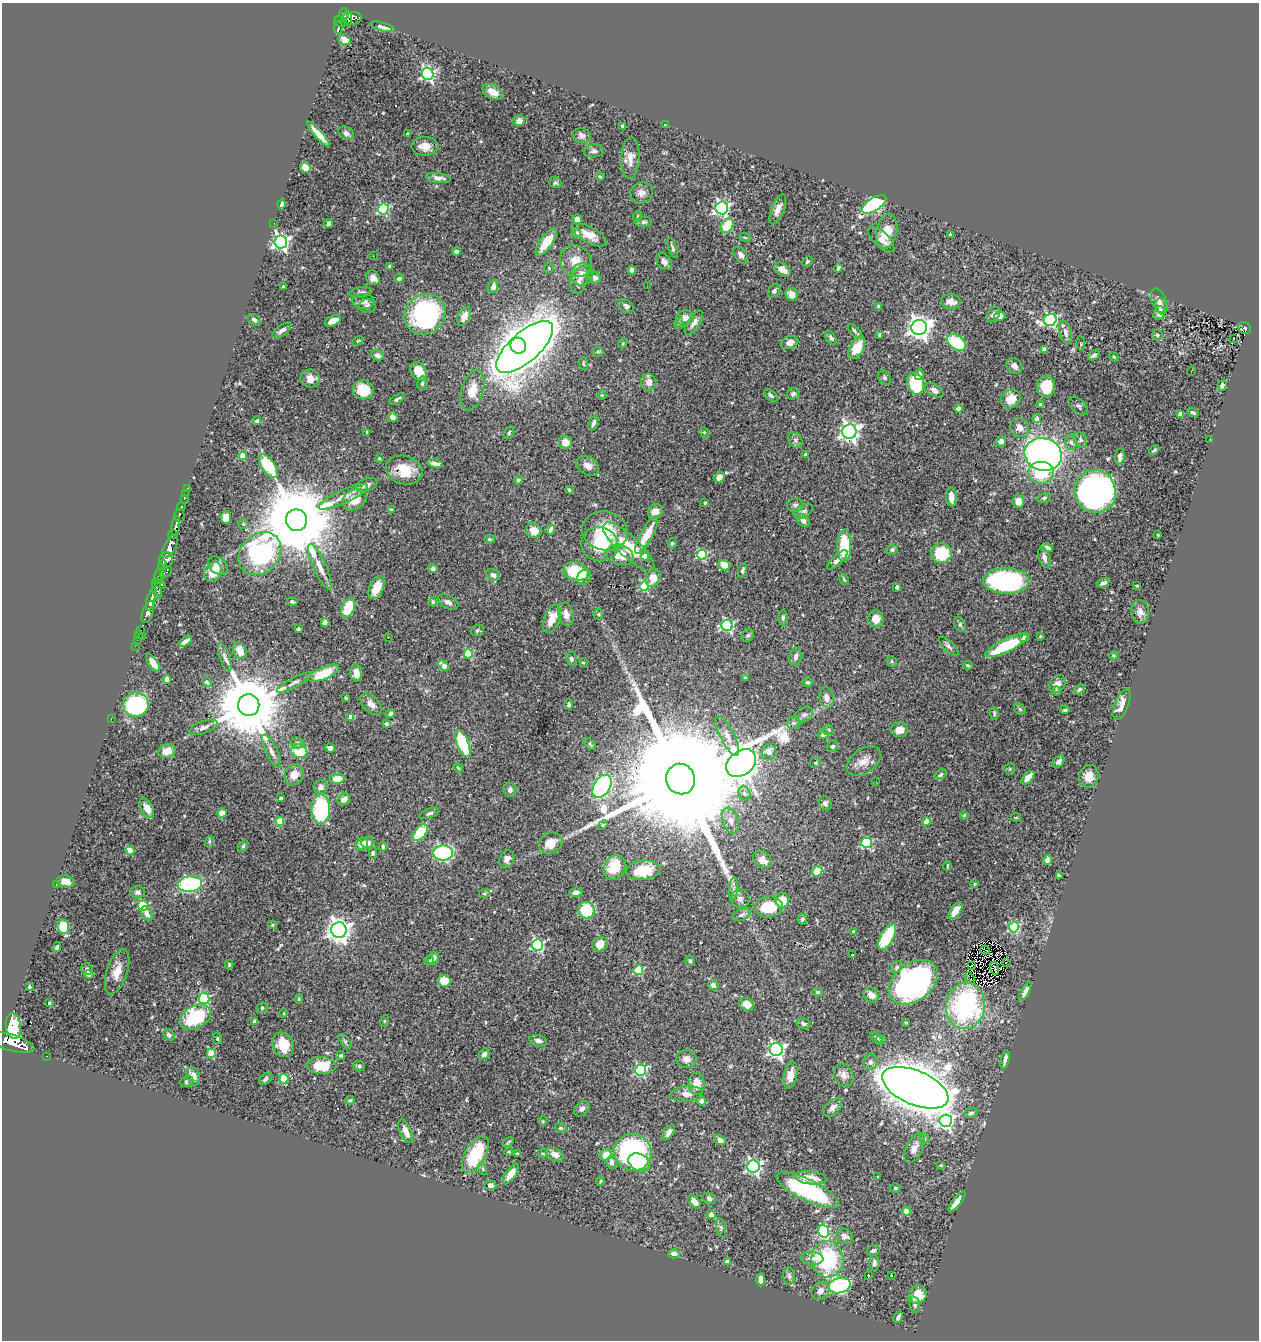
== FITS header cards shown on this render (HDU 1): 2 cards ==
NAXIS1  =                 1257
NAXIS2  =                 1338

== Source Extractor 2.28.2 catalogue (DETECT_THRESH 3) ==
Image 1257 x 1338 px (HDU 1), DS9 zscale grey, 1 PNG px = 1 image px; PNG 1261 x 1342 px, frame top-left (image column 1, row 1338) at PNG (2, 3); each listed source drawn as its Kron ellipse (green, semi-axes under 4 px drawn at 4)
Background 0.447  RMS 0.024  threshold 0.0732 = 3 sigma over >= 5 px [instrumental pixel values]
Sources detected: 546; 3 with non-positive FLUX_AUTO (blend fragments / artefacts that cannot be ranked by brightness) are neither listed nor drawn; of the other 543, the 500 brightest by FLUX_AUTO listed and drawn (43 fainter detections omitted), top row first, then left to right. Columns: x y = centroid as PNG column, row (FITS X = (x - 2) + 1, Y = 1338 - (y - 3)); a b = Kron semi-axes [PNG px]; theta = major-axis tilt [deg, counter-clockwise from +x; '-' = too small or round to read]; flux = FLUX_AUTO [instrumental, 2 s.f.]
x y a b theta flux
344 14 5 5 - 220
352 18 10 6 6 220
348 19 8 4 -81 170
340 22 6 5 - 81
338 27 7 3 85 140
383 27 12 4 -15 8.3
344 40 6 5 - 8.8
428 74 6 6 - 340
493 92 11 6 -29 17
519 121 6 5 - 13
665 125 3 3 - 1.8
623 126 4 3 - 3
346 133 8 6 -32 5.5
319 134 17 4 -48 15
407 134 3 3 - 1.6
582 136 9 7 -17 6
425 146 13 9 -1 17
594 151 10 6 4 5.4
630 158 20 9 87 15
305 168 5 5 - 19
600 177 5 4 - 2
438 178 12 5 -7 8.3
555 182 6 5 - 3.1
641 193 12 10 21 9.2
281 204 5 4 - 9.2
874 204 14 6 33 280
722 208 6 6 - 370
383 209 5 5 - 170
778 209 16 6 68 12
638 216 6 3 69 1.8
577 219 5 4 - 10
644 222 8 5 1 3.3
274 223 3 2 - 1.7
328 224 4 3 - 4.8
727 226 8 5 53 38
887 231 17 10 79 29
576 233 5 5 - 8.6
589 235 20 8 -28 20
950 235 3 3 - 3.3
745 237 6 3 -19 1.6
881 239 17 7 -43 11
281 242 6 6 - 520
546 242 16 6 54 34
673 248 10 4 -72 3.8
456 251 4 3 - 4.7
741 255 9 6 -55 6.6
373 256 3 2 - 1.5
576 261 17 15 -47 29
664 261 9 7 -51 8.8
807 261 5 4 - 3.5
389 266 3 3 - 2.6
549 268 5 4 - 2.2
838 268 5 3 - 2.5
632 270 4 4 - 8.5
782 270 9 6 -32 15
582 274 11 10 - 14
373 278 7 6 - 11
399 278 5 4 - 3.6
595 278 6 5 - 8.9
579 280 14 8 72 12
493 286 6 5 - 9.8
647 286 2 2 - 2.1
283 287 3 3 - 6.5
774 291 8 5 56 4.6
361 292 11 5 9 6.4
792 294 6 6 - 16
363 301 11 7 -4 10
1159 301 13 7 -69 8.6
951 302 9 7 -4 9.1
367 306 8 7 - 5.1
626 306 8 6 -39 5
878 306 4 3 - 2.6
1161 306 8 6 -75 6
1159 313 7 5 69 10
425 314 21 19 43 240
993 315 8 5 56 4.8
464 316 10 6 65 15
1000 316 6 4 17 7.5
685 318 9 7 9 11
254 320 7 5 -36 4.9
1050 320 6 6 - 290
333 321 8 5 23 18
679 323 5 4 - 2.7
694 323 14 6 57 9
919 327 8 7 - 1200
1244 328 7 5 -30 59
282 330 11 5 37 7.3
855 331 9 3 -45 3.3
1065 332 11 6 -76 8.4
880 335 4 3 - 6.3
1157 335 5 5 - 2.9
831 338 7 4 -55 4.2
1233 339 3 2 - 3.7
358 341 6 4 31 2
790 342 9 6 17 10
956 342 10 7 -34 76
623 343 5 3 - 1.6
1081 343 7 3 -81 1.7
518 346 8 7 - 1800
525 347 35 15 41 4600
857 348 12 6 59 39
1044 350 4 4 - 13
598 352 5 5 - 2.3
377 355 7 5 -19 6.8
1094 355 6 4 36 3.5
1114 357 5 3 - 1.8
583 363 7 2 -85 1.9
1014 366 8 7 - 8.5
419 371 10 7 -59 26
1191 371 5 2 - 4
919 375 5 4 - 6.3
885 378 7 5 -48 3.3
310 379 9 9 - 14
649 382 8 7 - 12
422 383 7 5 81 3.7
915 384 11 8 -73 100
1222 385 5 4 - 9.7
1046 386 11 9 85 34
363 390 10 9 - 36
472 390 21 11 73 26
934 390 10 6 -29 7.1
793 394 6 5 - 3.7
602 395 5 4 - 1.6
771 395 8 4 -43 3.6
397 399 9 4 30 5.4
1011 399 10 9 - 23
1041 405 4 4 - 10
1078 406 11 7 -44 5.4
958 408 4 4 - 5.1
1193 412 6 4 -28 2.4
1181 414 4 4 - 27
393 417 5 4 - 8.2
1037 418 4 4 - 12
257 421 4 4 - 3.4
593 423 8 4 71 4.5
1019 428 10 8 -54 11
367 432 3 3 - 1.8
509 432 7 4 63 2.7
704 432 6 4 -44 2
849 432 7 7 - 790
795 440 8 6 -49 5.7
1081 440 8 6 -59 4.5
1210 440 2 2 - 3.1
1001 441 5 5 - 7
565 442 7 6 - 16
1071 442 7 5 -85 5.2
1154 450 5 3 - 2.9
805 454 3 3 - 2.6
1043 454 19 16 -16 710
243 456 4 4 - 30
1120 457 8 4 84 9.8
380 458 4 3 - 1.8
435 464 8 4 -12 7.7
268 466 14 6 -55 77
588 466 12 8 -34 11
404 470 18 14 -15 43
1041 472 13 11 0 67
719 477 6 5 - 11
518 480 4 4 - 4.5
367 485 11 6 21 8.1
187 488 3 2 - 9
569 490 3 3 - 2.4
1095 491 21 20 - 550
185 494 3 3 - 4.9
343 497 27 6 24 17
951 497 10 5 -86 14
184 498 4 3 - 27
1044 498 7 5 11 3.2
354 500 13 10 29 26
1018 501 6 6 - 14
705 503 4 3 - 1.5
795 505 8 6 5 4.5
181 507 4 3 - 92
391 509 3 3 - 1.6
803 511 10 6 26 5.2
655 512 8 7 - 16
179 515 6 5 - 150
226 517 6 5 - 15
297 520 11 10 - 29000
803 521 7 5 -44 7.1
243 524 5 4 - 2.1
176 526 10 4 82 720
551 530 5 4 - 8.9
534 531 8 7 - 22
605 531 23 19 -14 68
173 535 5 3 - 290
647 535 21 6 61 43
1158 535 3 2 - 1.7
489 539 5 4 - 2.2
672 543 5 4 - 2.6
600 544 18 17 - 64
170 546 13 5 62 1600
844 546 16 7 89 66
629 547 33 10 -43 60
1047 548 6 4 -14 7.5
892 550 6 5 - 3.4
941 553 10 10 - 64
260 554 23 19 46 260
620 555 14 10 -16 30
702 555 5 5 - 140
645 556 4 4 - 13
1044 558 11 6 -72 8.3
166 560 7 7 - 610
837 560 13 5 43 8.4
218 565 11 8 -40 13
724 565 6 5 - 22
162 566 5 3 - 230
320 567 24 6 -66 15
433 569 5 4 - 3.5
576 571 12 9 -16 77
742 571 7 4 74 3.7
166 572 7 4 47 120
213 572 10 8 58 28
493 575 7 5 -27 6.5
159 576 8 4 81 280
584 577 8 6 57 7
653 578 9 7 64 21
844 579 6 4 -62 2.1
1006 581 23 13 -1 340
1103 583 6 3 24 4.7
160 584 7 3 -34 230
644 586 5 4 - 110
1137 586 3 2 - 1.6
377 587 12 6 65 23
897 587 4 4 - 4.3
157 589 10 4 -79 250
151 599 12 4 74 860
292 602 5 3 - 2.8
433 602 5 4 - 1.9
448 602 11 6 -26 7.2
348 608 10 6 68 54
148 612 11 5 70 840
1140 612 12 9 -85 10
566 614 12 7 -78 10
598 614 5 5 - 1.9
783 618 7 5 89 3.4
552 619 15 7 68 29
876 619 8 7 - 19
325 622 4 4 - 9.8
960 624 8 5 -64 3.2
727 625 5 5 - 210
298 629 3 3 - 3.1
141 630 2 2 - 6
477 630 7 5 21 2.9
139 634 2 2 - 8.4
748 635 7 5 54 3.5
142 636 3 2 - 15
1040 636 3 3 - 2.2
388 637 3 2 - 1.8
1024 637 5 4 - 5.9
137 640 2 2 - 5.8
185 641 7 3 35 7.1
1007 645 23 6 26 88
135 646 2 2 - 5.1
949 646 13 5 -45 4.7
240 651 8 6 -61 18
468 654 4 4 - 77
1114 655 5 3 - 1.6
225 657 15 5 -71 6.4
795 657 9 6 81 7
571 659 7 5 -77 4.6
892 661 6 5 - 2.6
583 662 3 3 - 1.8
153 663 10 4 -54 14
968 665 5 3 - 2.3
444 666 6 4 -47 23
324 673 16 6 24 58
356 673 8 6 -87 14
745 678 4 3 - 2.5
167 679 4 4 - 26
207 682 5 4 - 3.5
294 682 20 4 28 7.6
808 682 5 4 - 2.9
1057 684 10 7 52 9.6
1079 689 6 4 34 3
1056 691 4 4 - 2.3
826 697 10 7 -78 12
346 698 4 3 - 1.8
371 704 13 8 -47 9.5
136 705 13 12 - 190
249 705 11 10 - 18000
569 705 5 4 - 2.7
1122 705 16 7 69 17
1020 709 6 5 - 2.4
1065 710 4 3 - 2.6
390 713 5 3 - 4.7
994 713 6 4 -87 2.8
804 715 9 7 27 5.9
111 718 2 2 - 6.6
350 718 4 4 - 23
793 723 7 5 -1 4.1
386 724 4 4 - 2.8
203 727 15 6 20 8
828 730 5 5 - 5.3
899 730 9 7 7 14
823 735 5 4 - 5.4
727 736 22 7 -63 15
297 743 7 5 -5 3.8
463 743 14 5 -69 130
590 744 7 3 -45 2.3
832 746 6 5 - 3.3
330 748 5 4 - 5.9
167 751 9 7 16 18
271 751 18 5 -64 8.5
299 751 8 7 - 42
769 752 7 7 - 14
864 761 19 12 36 18
1059 762 7 5 50 5.9
741 763 16 12 38 4700
816 763 5 5 - 2.5
458 768 5 4 - 1.7
1010 769 6 5 - 2.4
294 775 10 9 - 17
940 775 6 4 39 3.1
1089 776 11 9 74 20
1028 778 8 4 48 20
337 779 7 5 0 22
681 779 15 14 - 130000
876 781 2 2 - 3.1
602 786 12 8 57 240
321 787 7 7 - 5.6
510 790 7 6 - 6
744 793 7 6 - 5.6
280 798 3 3 - 4.8
344 799 7 5 44 11
825 803 7 6 - 4.7
147 808 10 6 -60 15
321 809 15 9 89 150
222 813 5 4 - 13
429 813 10 4 21 3.7
964 815 4 3 - 1.6
1016 817 5 2 - 1.5
280 821 4 4 - 42
730 821 13 8 -73 12
926 821 4 4 - 29
603 825 5 4 - 1.6
420 833 10 5 48 53
209 842 6 3 72 2.2
367 843 6 5 - 12
551 843 12 10 30 21
867 843 5 5 - 120
362 844 7 5 51 13
243 846 6 4 62 2.6
383 847 4 3 - 2.4
130 851 4 4 - 39
373 853 6 4 88 2.9
443 853 10 7 1 240
507 859 9 7 63 9.3
763 860 10 7 -36 14
1048 860 4 4 - 19
947 866 4 2 - 1.6
615 867 13 10 66 51
643 870 17 9 6 51
817 871 5 5 - 30
1059 876 4 3 - 3.2
66 881 9 6 -11 15
190 884 12 8 5 170
974 884 3 3 - 1.7
56 885 3 2 - 1.7
733 889 12 4 85 5.4
137 892 7 6 - 5.4
576 892 6 4 8 7.3
484 893 5 4 - 2.1
740 899 9 9 - 7.3
782 900 7 7 - 31
143 906 5 5 - 95
769 907 14 10 5 53
586 910 8 8 - 77
956 911 10 5 53 17
147 914 7 5 -59 9.8
742 915 9 5 25 4.9
802 919 5 5 - 3.2
272 925 4 4 - 2
63 927 7 6 - 59
1014 927 5 5 - 140
339 930 8 7 - 1300
853 932 4 4 - 4.6
887 937 14 6 61 76
600 944 8 6 36 26
537 945 5 5 - 200
57 947 5 3 - 2.9
985 950 5 2 - 2.3
852 955 3 2 - 1.7
433 958 7 5 49 6.5
429 960 5 4 - 3.5
690 961 5 5 - 3.6
1006 962 2 2 - 1.5
229 965 5 3 - 2.5
972 965 3 2 - 1.6
897 967 6 5 - 3.5
995 968 6 2 -74 2.2
87 969 6 5 - 4.8
638 970 5 4 - 88
117 972 23 10 72 21
89 974 4 4 - 21
970 978 6 2 -55 3.6
444 981 7 5 -9 26
913 982 27 18 38 370
713 985 6 5 - 6.3
29 987 4 3 - 2.3
818 992 5 4 - 1.9
1025 992 10 4 61 8.4
871 995 8 6 -45 13
204 998 5 5 - 180
299 999 5 4 - 2
49 1003 3 3 - 2.5
747 1004 7 6 - 19
966 1006 23 19 80 200
262 1008 6 5 - 2.6
284 1013 5 3 - 1.6
195 1017 17 11 28 110
255 1021 4 3 - 7.1
384 1021 6 4 72 1.6
906 1023 4 3 - 1.6
804 1024 7 5 -13 3.9
13 1026 13 7 -83 13000
169 1035 6 5 - 5
876 1038 7 3 -34 2.3
217 1039 5 5 - 2.5
880 1040 6 4 18 2.6
345 1041 8 4 -54 3.1
538 1041 9 5 -13 7.2
11 1043 24 8 -15 2900
283 1045 13 10 -67 40
776 1050 6 6 - 440
211 1053 4 4 - 54
484 1054 6 5 - 7.5
340 1055 4 4 - 2.5
47 1056 3 2 - 5.6
686 1059 10 9 - 10
1005 1060 9 4 77 11
870 1062 8 7 - 6.1
321 1066 15 8 -2 42
359 1066 6 5 - 3.2
641 1070 5 5 - 180
790 1075 14 6 80 17
844 1075 12 9 -66 9.6
193 1076 10 6 -67 14
266 1079 8 5 42 4.3
284 1079 5 4 - 62
187 1082 6 5 - 4.2
697 1084 11 8 -84 20
915 1088 35 17 -23 6000
687 1094 16 8 4 12
350 1100 4 4 - 2
702 1101 4 4 - 7.6
833 1107 11 6 45 7.4
582 1109 8 6 47 7.5
971 1113 7 4 7 4.1
543 1121 5 4 - 1.7
946 1121 6 6 - 330
561 1128 6 4 -20 2.4
406 1131 12 5 -65 13
669 1132 9 4 57 6.8
924 1138 5 4 - 2.9
720 1140 6 5 - 7.3
508 1142 6 2 40 2.2
914 1148 16 8 65 13
509 1152 4 4 - 1.8
633 1152 19 18 - 320
543 1153 5 3 - 1.7
475 1154 20 10 60 85
517 1154 3 3 - 2.5
555 1154 9 6 -30 11
606 1155 6 5 - 24
612 1162 7 5 -84 7
639 1163 11 8 -30 34
941 1165 3 3 - 1.9
753 1166 6 6 - 380
483 1169 6 4 -72 2.5
511 1174 12 5 55 16
878 1177 3 2 - 2.2
810 1178 16 6 -7 25
600 1181 4 4 - 1.7
490 1185 6 5 - 6.6
895 1188 5 4 - 2.3
808 1190 34 10 -26 210
709 1198 7 5 -25 3.3
694 1202 8 5 -45 15
957 1202 12 4 51 13
906 1211 4 4 - 28
711 1215 4 4 - 13
721 1228 9 5 -78 3.5
824 1231 6 5 - 110
844 1236 8 7 - 7
873 1250 7 5 24 4.1
674 1254 5 4 - 10
812 1258 11 6 -5 11
827 1259 18 16 -85 150
727 1262 4 4 - 12
874 1263 8 5 -88 6.4
869 1275 3 3 - 28
789 1276 9 6 -89 4.3
891 1276 3 2 - 1.6
761 1280 7 4 88 6
840 1285 11 7 15 280
820 1291 10 8 49 9.5
918 1295 9 8 - 31
915 1304 8 5 -75 4.9
898 1317 6 3 63 3.9
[43 fainter detections neither listed nor drawn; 3 non-positive-flux detections neither listed nor drawn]